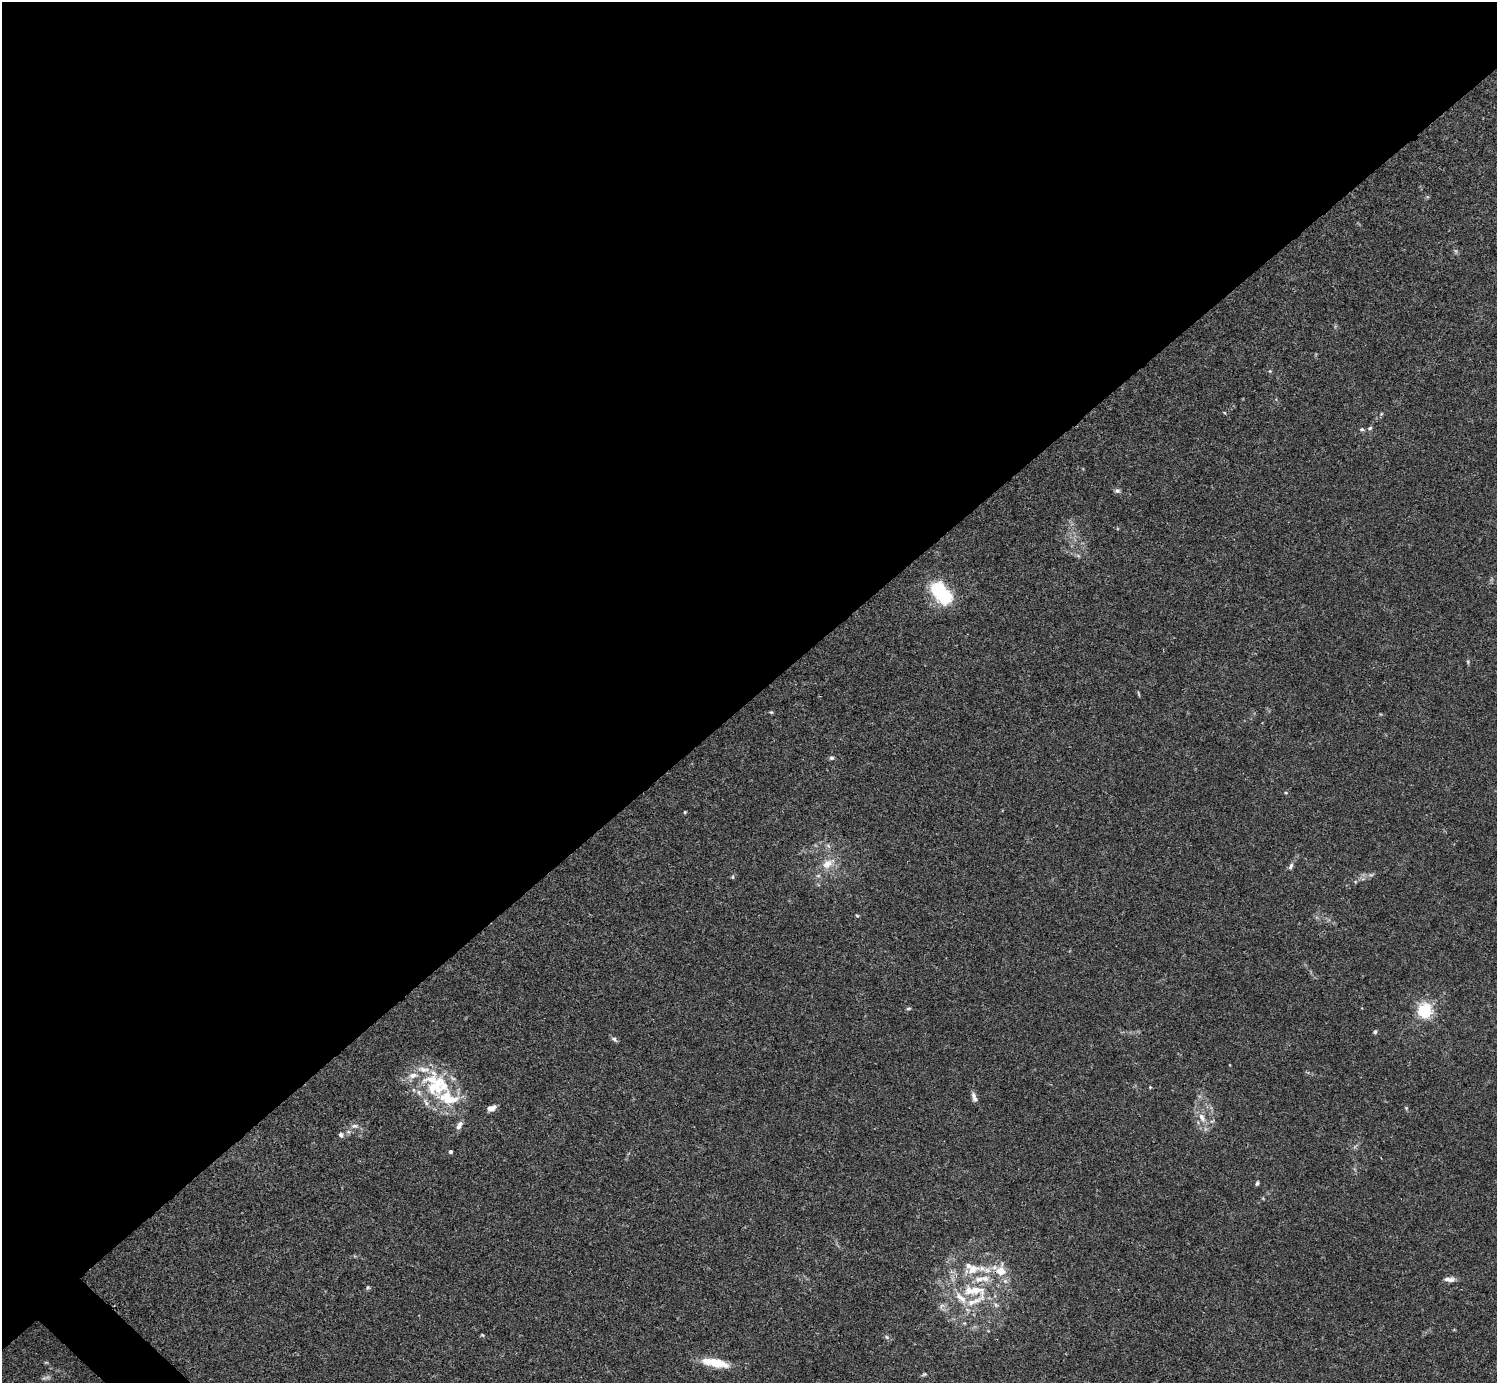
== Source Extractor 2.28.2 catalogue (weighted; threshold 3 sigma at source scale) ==
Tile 2 of 4 x 4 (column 2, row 1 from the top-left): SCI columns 1496-2990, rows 4302-5682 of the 5982 x 5981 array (HDU 1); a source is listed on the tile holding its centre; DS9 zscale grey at full resolution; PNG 1499 x 1385 px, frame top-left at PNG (2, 2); no overlay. Shown black and unused: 51% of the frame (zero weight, under 3 of 4 exposures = <1% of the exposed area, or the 3 px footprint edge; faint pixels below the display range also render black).
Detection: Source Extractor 2.28.2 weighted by HDU 2 'WHT'; one run over the whole footprint, this tile lists its part. Background 0.0164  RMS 0.0022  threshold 0.0098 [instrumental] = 3 sigma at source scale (4.5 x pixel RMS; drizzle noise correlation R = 1.50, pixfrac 1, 0.05/0.05 arcsec/px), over >= 5 px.
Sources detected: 56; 3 too faint to see at this stretch — not listed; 14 inside a brighter listed object's ellipse — not listed separately; the other 39 listed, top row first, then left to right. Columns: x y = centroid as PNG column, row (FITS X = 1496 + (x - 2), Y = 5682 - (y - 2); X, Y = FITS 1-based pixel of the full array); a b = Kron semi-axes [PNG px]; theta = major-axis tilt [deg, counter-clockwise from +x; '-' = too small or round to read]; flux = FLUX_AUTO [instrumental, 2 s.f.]
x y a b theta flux
1270 371 5 4 - 0.24
1370 428 6 5 - 0.37
1362 429 6 5 - 0.36
1117 491 7 6 - 0.56
941 593 24 14 -52 16
1138 694 7 3 -71 0.24
771 712 5 4 - 0.23
831 758 6 6 - 0.41
1286 793 4 4 - 0.25
685 812 4 4 - 0.2
828 864 21 11 35 3.1
1291 866 10 5 68 0.66
1371 875 7 4 0 0.4
733 877 6 4 90 0.25
857 916 5 4 - 0.25
908 1008 7 3 1 0.27
1425 1011 6 6 - 43
1375 1032 5 5 - 0.41
614 1039 9 5 -35 0.51
1150 1087 4 3 - 0.18
974 1097 14 6 -69 0.97
448 1098 84 29 -37 17
1406 1108 4 4 - 0.23
1202 1117 14 7 -67 1.7
354 1126 10 6 1 0.81
341 1135 7 5 -69 0.53
450 1152 4 4 - 0.56
1257 1183 6 4 70 0.37
973 1269 17 11 27 3.2
1001 1271 15 13 -9 3.4
1449 1279 14 6 -3 1.1
368 1287 5 5 - 0.3
974 1290 42 15 -6 9.6
942 1305 7 4 19 0.51
964 1323 5 4 - 0.25
482 1335 5 4 - 0.24
887 1337 8 5 -28 0.45
716 1363 29 8 -11 5.9
924 1374 8 4 21 0.36
Overlapping masked pixels (flux is a lower limit): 1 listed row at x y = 1001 1271